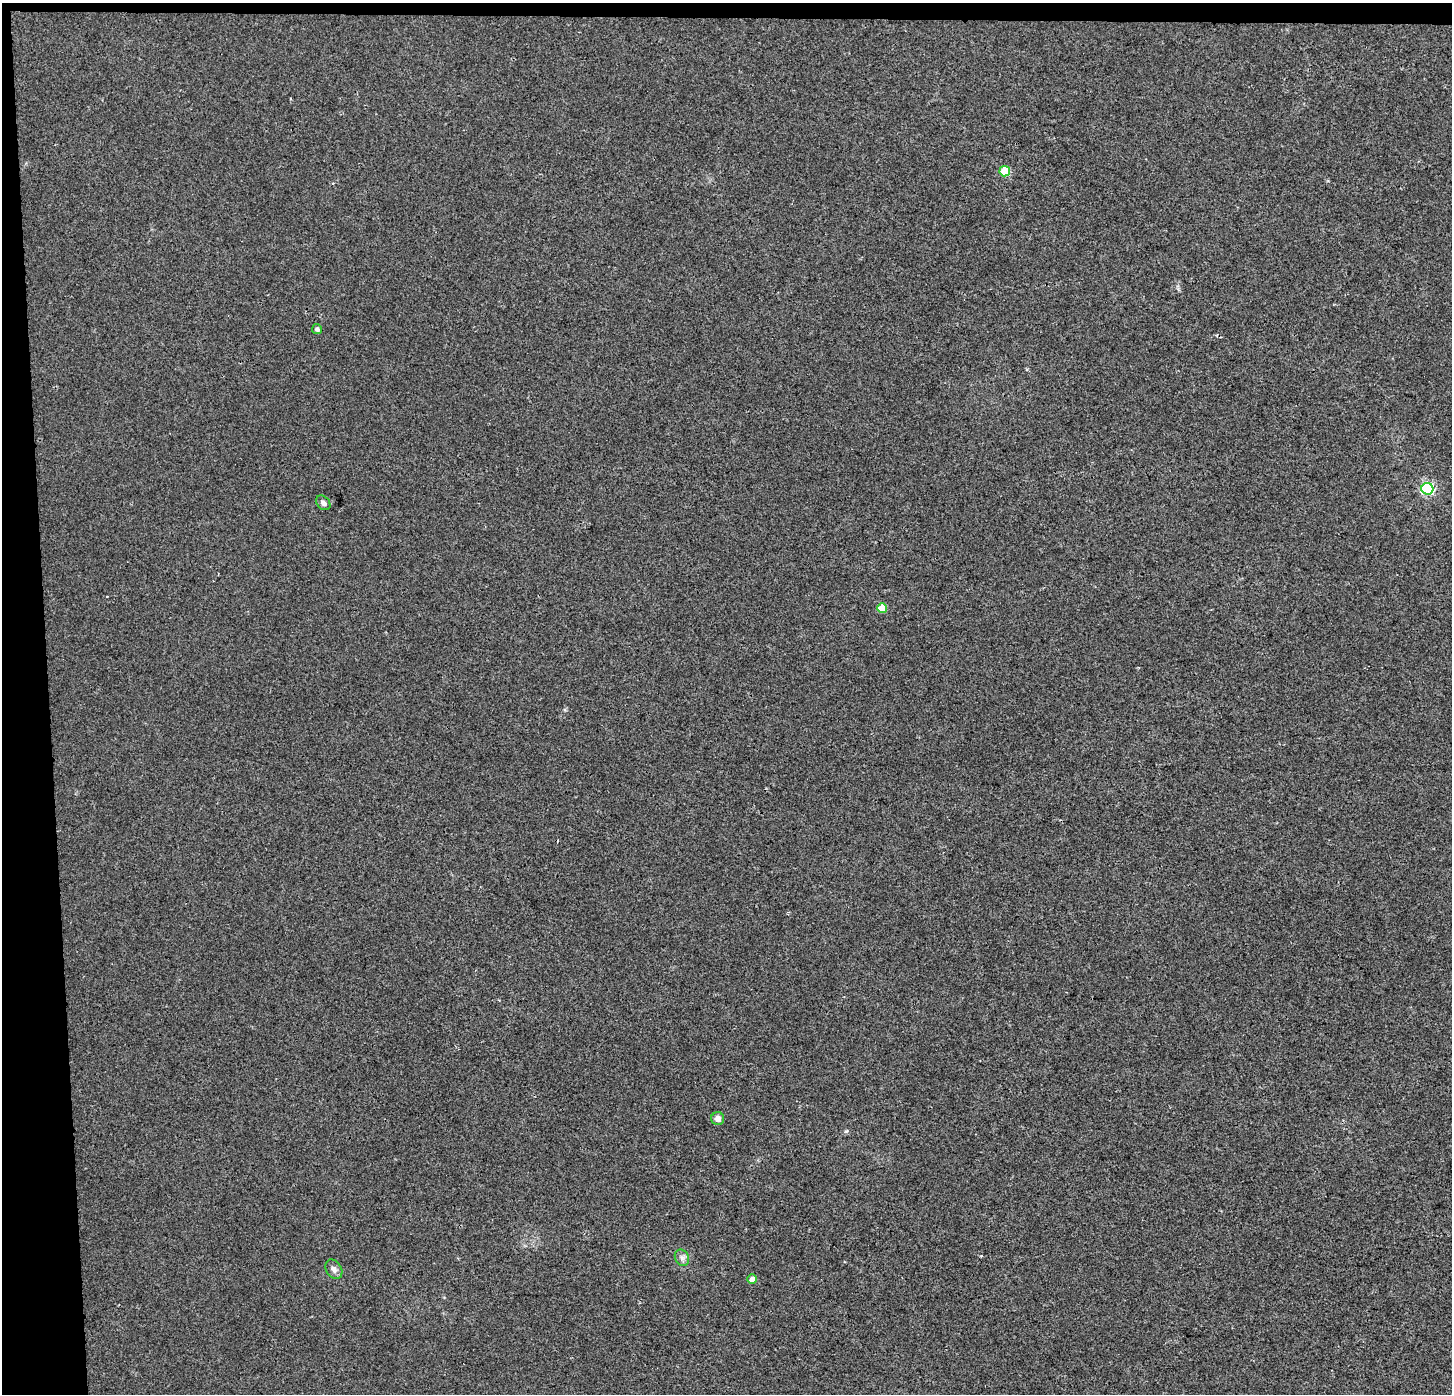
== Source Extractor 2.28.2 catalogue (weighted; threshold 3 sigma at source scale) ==
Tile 1 of 3 x 3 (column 1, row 1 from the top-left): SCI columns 48-1497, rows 2785-4176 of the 4444 x 4184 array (HDU 1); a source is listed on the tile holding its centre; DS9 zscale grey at full resolution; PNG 1454 x 1396 px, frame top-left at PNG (2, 3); each listed source drawn as its Kron ellipse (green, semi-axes under 4 px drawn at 4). Shown black and unused: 4% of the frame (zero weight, under 2 of 3 exposures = <1% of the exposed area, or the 3 px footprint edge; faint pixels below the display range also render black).
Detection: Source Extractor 2.28.2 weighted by HDU 2 'WHT'; one run over the whole footprint, this tile lists its part. Background 0.00431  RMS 0.0046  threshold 0.0206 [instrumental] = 3 sigma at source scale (4.5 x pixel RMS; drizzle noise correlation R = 1.50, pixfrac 1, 0.0396/0.0396 arcsec/px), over >= 5 px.
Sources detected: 10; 1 cosmic-ray / hot-pixel residue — neither listed nor drawn; the other 9 listed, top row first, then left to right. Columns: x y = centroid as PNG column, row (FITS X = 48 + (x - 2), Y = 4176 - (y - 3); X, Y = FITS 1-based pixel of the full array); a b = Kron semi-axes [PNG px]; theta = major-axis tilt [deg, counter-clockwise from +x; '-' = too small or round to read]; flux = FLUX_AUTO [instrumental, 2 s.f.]
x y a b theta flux
1005 171 5 5 - 14
317 329 5 5 - 1.1
1427 489 6 6 - 66
323 503 8 6 -49 1.9
882 608 5 5 - 10
718 1119 6 6 - 2.8
682 1258 8 6 -63 1.7
334 1269 10 7 -58 2.2
752 1279 5 5 - 3.7